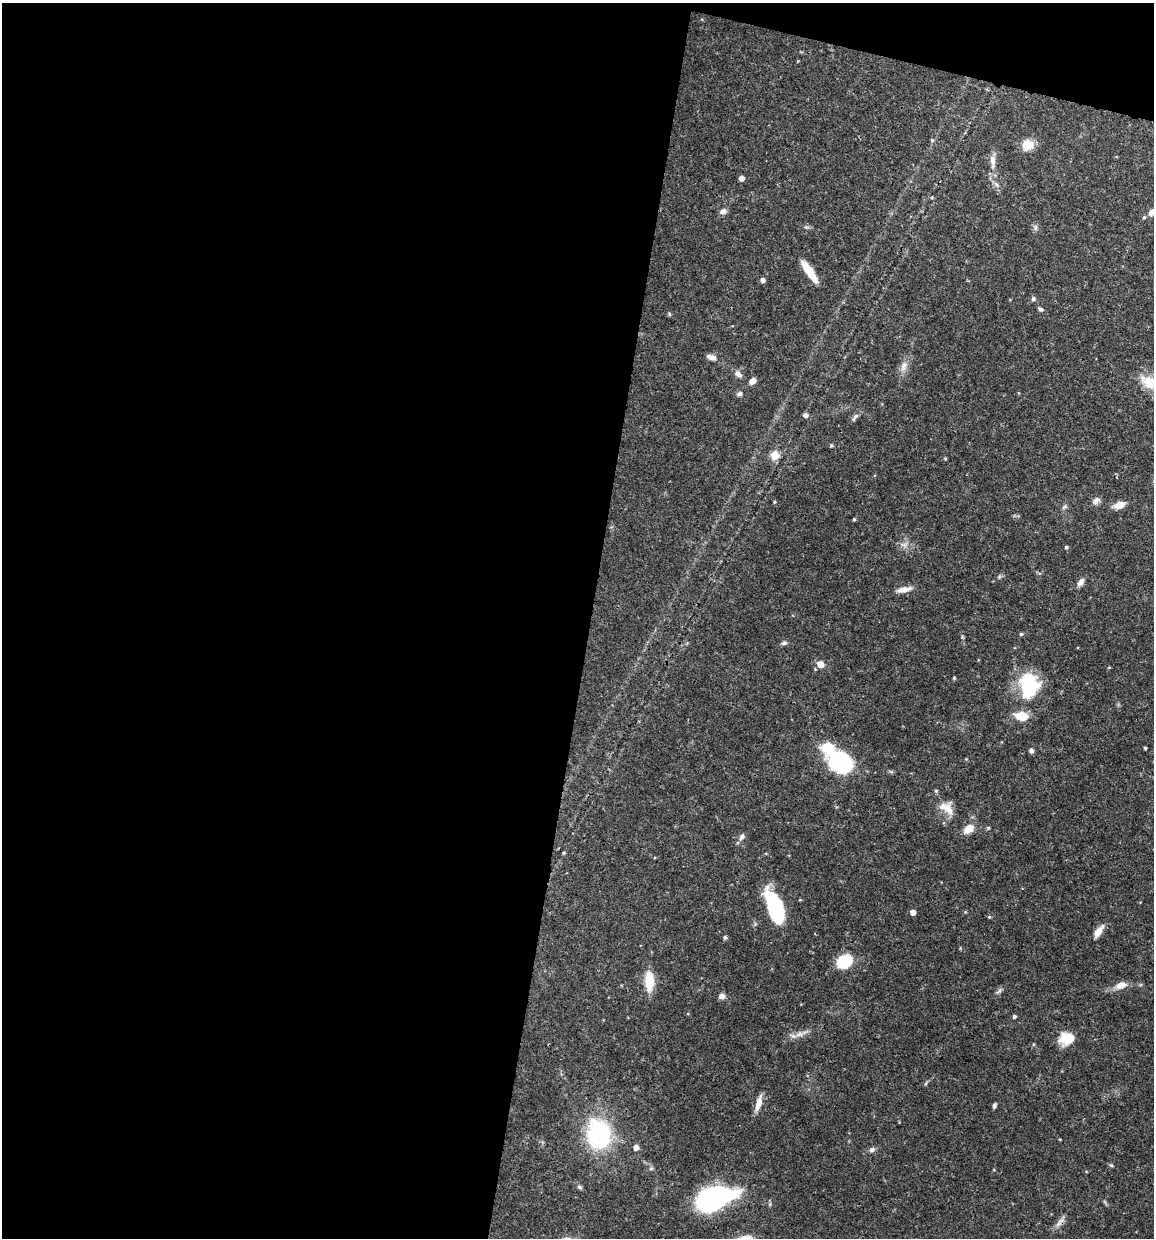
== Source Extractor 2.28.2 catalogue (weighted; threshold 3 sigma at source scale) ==
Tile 1 of 4 x 4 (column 1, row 1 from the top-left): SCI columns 119-1270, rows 3713-4948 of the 4966 x 4951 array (HDU 1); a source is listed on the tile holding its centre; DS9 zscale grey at full resolution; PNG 1156 x 1240 px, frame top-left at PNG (2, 3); no overlay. Shown black and unused: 53% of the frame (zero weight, under 3 of 4 exposures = <1% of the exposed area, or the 3 px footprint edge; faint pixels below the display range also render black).
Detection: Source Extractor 2.28.2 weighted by HDU 2 'WHT'; one run over the whole footprint, this tile lists its part. Background 0.0686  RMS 0.0025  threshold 0.0113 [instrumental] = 3 sigma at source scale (4.5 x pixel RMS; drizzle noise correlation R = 1.50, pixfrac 1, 0.05/0.05 arcsec/px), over >= 5 px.
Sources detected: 69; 1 inside a brighter object's white glare — not listed; the other 68 listed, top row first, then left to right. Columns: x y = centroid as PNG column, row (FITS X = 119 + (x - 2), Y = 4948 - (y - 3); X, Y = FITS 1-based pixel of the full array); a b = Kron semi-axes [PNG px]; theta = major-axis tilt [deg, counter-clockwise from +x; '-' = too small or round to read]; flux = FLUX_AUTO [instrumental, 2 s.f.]
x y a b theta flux
1028 145 13 11 24 3.6
992 161 20 7 -87 1.9
741 178 5 4 - 1.3
932 197 4 3 - 0.21
723 211 9 7 31 0.94
1152 212 11 7 32 1.3
1035 227 8 4 -90 0.56
809 271 25 7 -55 5
762 280 5 4 - 0.94
1033 299 5 5 - 0.7
1040 309 7 5 -18 0.49
669 314 6 3 -72 0.27
710 357 9 7 -30 1.2
904 366 15 8 72 1.8
738 374 11 6 -32 1.1
752 381 8 6 52 1.3
1150 382 22 14 -25 5.9
739 394 7 6 - 0.62
806 415 5 5 - 1
855 417 12 5 49 0.76
831 445 5 4 - 0.37
775 455 5 5 - 6.8
1096 501 12 6 42 1.1
774 502 4 3 - 0.25
1119 505 11 7 15 2.7
1065 507 7 5 34 0.51
854 519 4 3 - 0.33
1066 547 4 4 - 0.42
1080 582 12 7 58 1.1
904 589 18 6 9 1.9
1021 634 4 4 - 0.33
784 643 8 5 11 0.54
820 664 7 6 - 2
1109 667 5 3 - 0.19
954 678 5 3 - 0.25
1029 685 30 24 -87 13
1022 716 14 9 -8 4.3
827 748 14 12 -1 6
1145 748 3 3 - 0.31
1031 750 5 4 - 0.95
842 763 19 15 -39 34
945 807 19 11 -4 2.8
968 829 12 8 35 3
742 837 9 6 57 0.87
564 853 4 4 - 0.28
777 911 29 14 -71 20
913 912 4 4 - 1.5
989 917 4 4 - 0.31
1098 932 15 7 55 2.1
725 937 5 4 - 0.38
845 961 11 9 28 13
649 980 21 9 -87 5.7
1121 985 14 8 15 2.1
999 991 8 4 45 0.53
722 996 8 6 1 1
1014 1016 4 4 - 0.53
799 1034 8 5 44 0.78
1067 1038 16 12 2 5.4
759 1103 20 7 73 2.1
994 1105 5 4 - 0.55
599 1135 21 17 -81 33
636 1148 5 5 - 1.8
872 1150 8 6 29 0.72
1111 1165 5 4 - 0.31
994 1170 4 3 - 0.19
579 1187 7 4 -26 0.47
713 1199 35 17 18 52
1058 1224 12 5 43 1.1
Overlapping masked pixels (flux is a lower limit): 1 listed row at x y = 1058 1224
Isophote crosses this tile's border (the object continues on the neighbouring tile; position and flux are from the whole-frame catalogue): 2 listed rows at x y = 1152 212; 1150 382